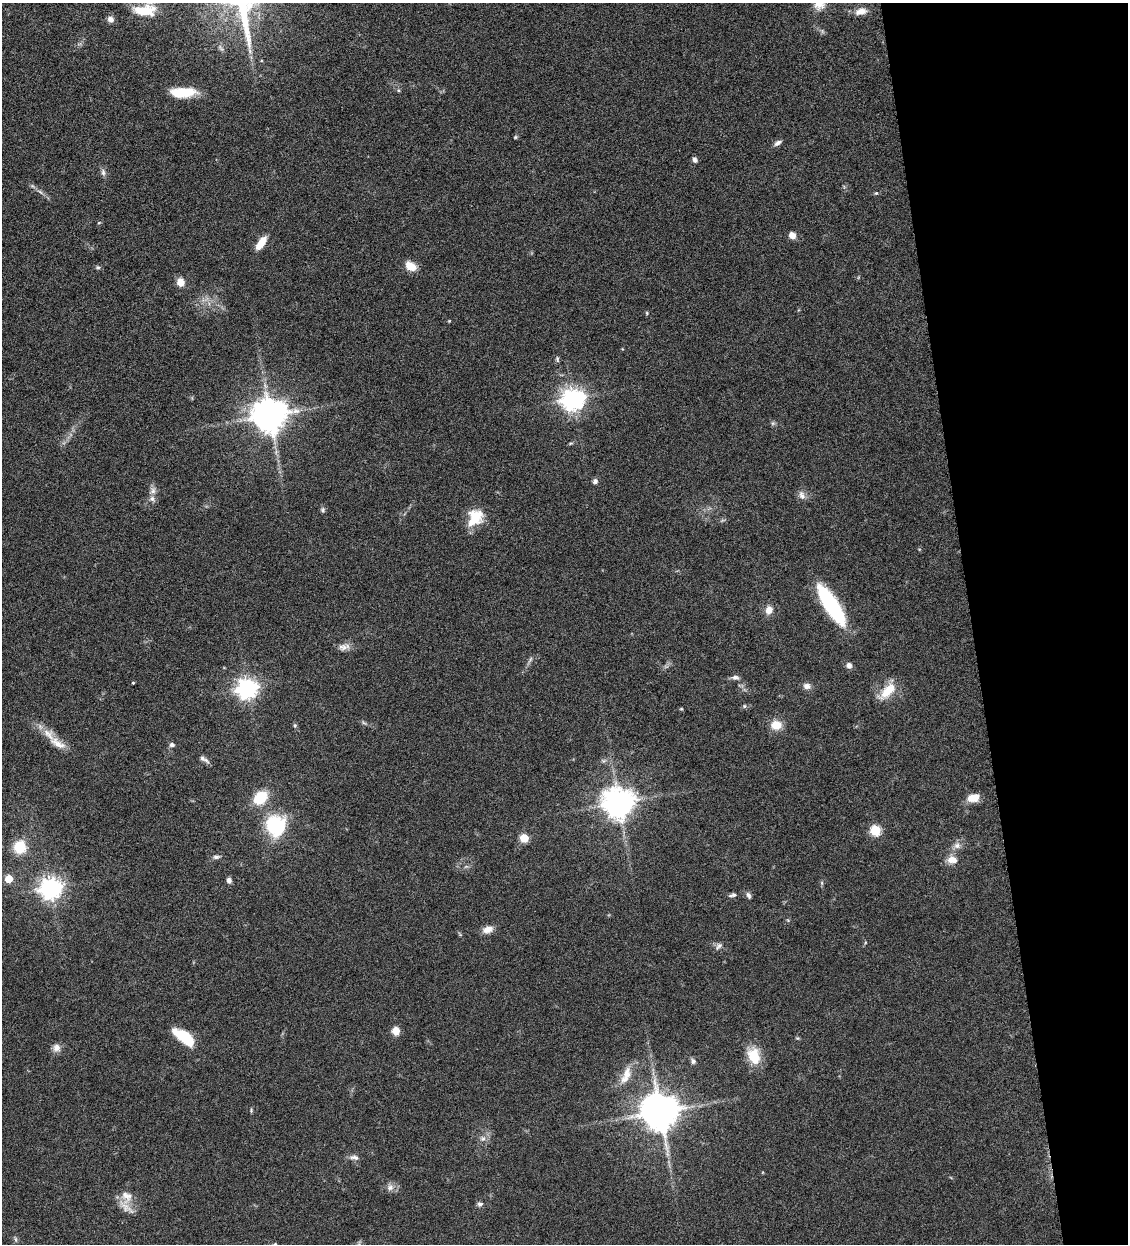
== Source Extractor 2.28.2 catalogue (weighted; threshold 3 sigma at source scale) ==
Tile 12 of 4 x 4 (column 4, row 3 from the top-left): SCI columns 3639-4764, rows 1245-2486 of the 4909 x 4973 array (HDU 1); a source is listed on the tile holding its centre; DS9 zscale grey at full resolution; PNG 1130 x 1246 px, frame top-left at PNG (2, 3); no overlay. Shown black and unused: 14% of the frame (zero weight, under 4 of 8 exposures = <1% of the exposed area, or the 3 px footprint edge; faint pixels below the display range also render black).
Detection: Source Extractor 2.28.2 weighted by HDU 2 'WHT'; one run over the whole footprint, this tile lists its part. Background 0.0434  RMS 0.0037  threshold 0.0151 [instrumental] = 3 sigma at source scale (4.09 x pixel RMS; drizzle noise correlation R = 1.36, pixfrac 0.8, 0.05/0.05 arcsec/px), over >= 5 px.
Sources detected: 82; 2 too faint to see at this stretch — not listed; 2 inside a brighter listed object's ellipse — not listed separately; the other 78 listed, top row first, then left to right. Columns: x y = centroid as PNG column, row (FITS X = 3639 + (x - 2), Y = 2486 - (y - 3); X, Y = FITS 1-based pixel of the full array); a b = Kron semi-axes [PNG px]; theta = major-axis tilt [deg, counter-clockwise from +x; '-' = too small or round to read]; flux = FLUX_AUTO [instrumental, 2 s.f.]
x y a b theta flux
819 3 17 14 60 4.5
144 11 29 17 -2 10
861 11 15 8 14 2.9
111 19 7 6 - 1.7
183 92 27 10 1 10
515 137 5 4 - 0.4
778 143 10 5 32 1.1
694 159 7 5 -66 1
103 172 10 5 -76 1.1
40 192 9 3 -45 0.77
876 193 5 4 - 0.37
99 223 5 3 - 0.33
792 235 7 6 - 2.5
261 243 15 7 55 5.2
411 266 12 9 -35 4.3
98 267 6 5 - 0.55
180 282 8 7 - 3.6
647 313 6 4 -89 0.36
449 321 3 3 - 0.27
557 359 8 4 -77 0.6
573 399 8 7 - 250
270 415 10 9 - 770
773 423 7 4 18 0.54
571 443 6 3 17 0.42
595 481 6 5 - 1
153 491 9 8 - 1.5
802 495 13 7 -63 1.7
323 510 7 6 - 0.69
475 518 17 13 58 10
831 605 42 12 -58 34
769 610 9 8 - 2.7
344 647 17 8 10 2.1
530 659 7 4 70 0.64
849 665 7 7 - 1.3
735 677 10 6 -2 1.2
133 683 3 3 - 0.3
807 686 10 8 -10 1.7
247 688 8 7 - 200
887 691 25 11 46 6.7
744 706 5 5 - 0.51
681 709 5 3 - 0.31
295 725 6 5 - 0.54
776 725 11 10 - 4.9
49 734 23 12 -46 4.9
172 745 5 5 - 1.2
204 759 16 5 -33 1.3
974 797 14 9 14 4.3
260 798 14 10 41 11
619 803 9 9 - 580
275 825 21 19 -78 22
875 830 5 5 - 24
524 838 5 5 - 14
957 845 10 8 2 1.7
20 847 9 8 - 14
216 857 8 5 11 0.92
952 860 13 9 -5 3.2
9 879 5 5 - 9.1
229 880 6 6 - 1.1
822 883 6 4 -72 0.46
50 888 8 7 - 230
733 895 10 5 12 0.96
748 895 8 5 -64 0.96
488 929 13 8 16 2.7
718 946 12 6 51 1.1
396 1031 8 7 - 3.5
184 1037 24 10 -36 13
797 1038 6 3 -17 0.38
56 1048 11 10 - 1.9
754 1056 21 14 -70 7.9
693 1061 7 6 - 0.97
627 1074 19 10 79 4.3
660 1112 10 10 - 990
483 1139 8 6 20 1.2
354 1157 13 6 -9 1.4
390 1187 9 9 - 1.8
126 1196 20 15 -54 5.4
480 1204 7 6 - 0.98
15 1239 6 4 -71 0.54
Isophote crosses this tile's border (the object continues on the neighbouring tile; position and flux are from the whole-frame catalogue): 2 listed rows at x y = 819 3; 144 11